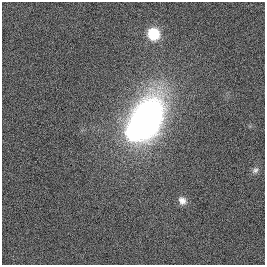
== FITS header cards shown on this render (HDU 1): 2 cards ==
NAXIS1  =                  263
NAXIS2  =                  263

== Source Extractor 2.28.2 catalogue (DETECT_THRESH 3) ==
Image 263 x 263 px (HDU 1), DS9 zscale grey, 1 PNG px = 1 image px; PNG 267 x 267 px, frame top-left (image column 1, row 263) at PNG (2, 2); no overlay
Background -0.00256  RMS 0.09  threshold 0.269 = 3 sigma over >= 5 px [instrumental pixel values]
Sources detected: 5; all 5 listed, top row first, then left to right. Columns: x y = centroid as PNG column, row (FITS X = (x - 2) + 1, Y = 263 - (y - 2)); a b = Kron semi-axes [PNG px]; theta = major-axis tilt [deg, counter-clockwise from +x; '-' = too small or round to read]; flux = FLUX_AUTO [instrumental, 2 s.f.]
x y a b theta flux
153 34 12 12 - 220
145 122 33 20 67 3600
133 132 12 12 - 390
255 170 10 7 43 24
182 201 11 9 -46 40